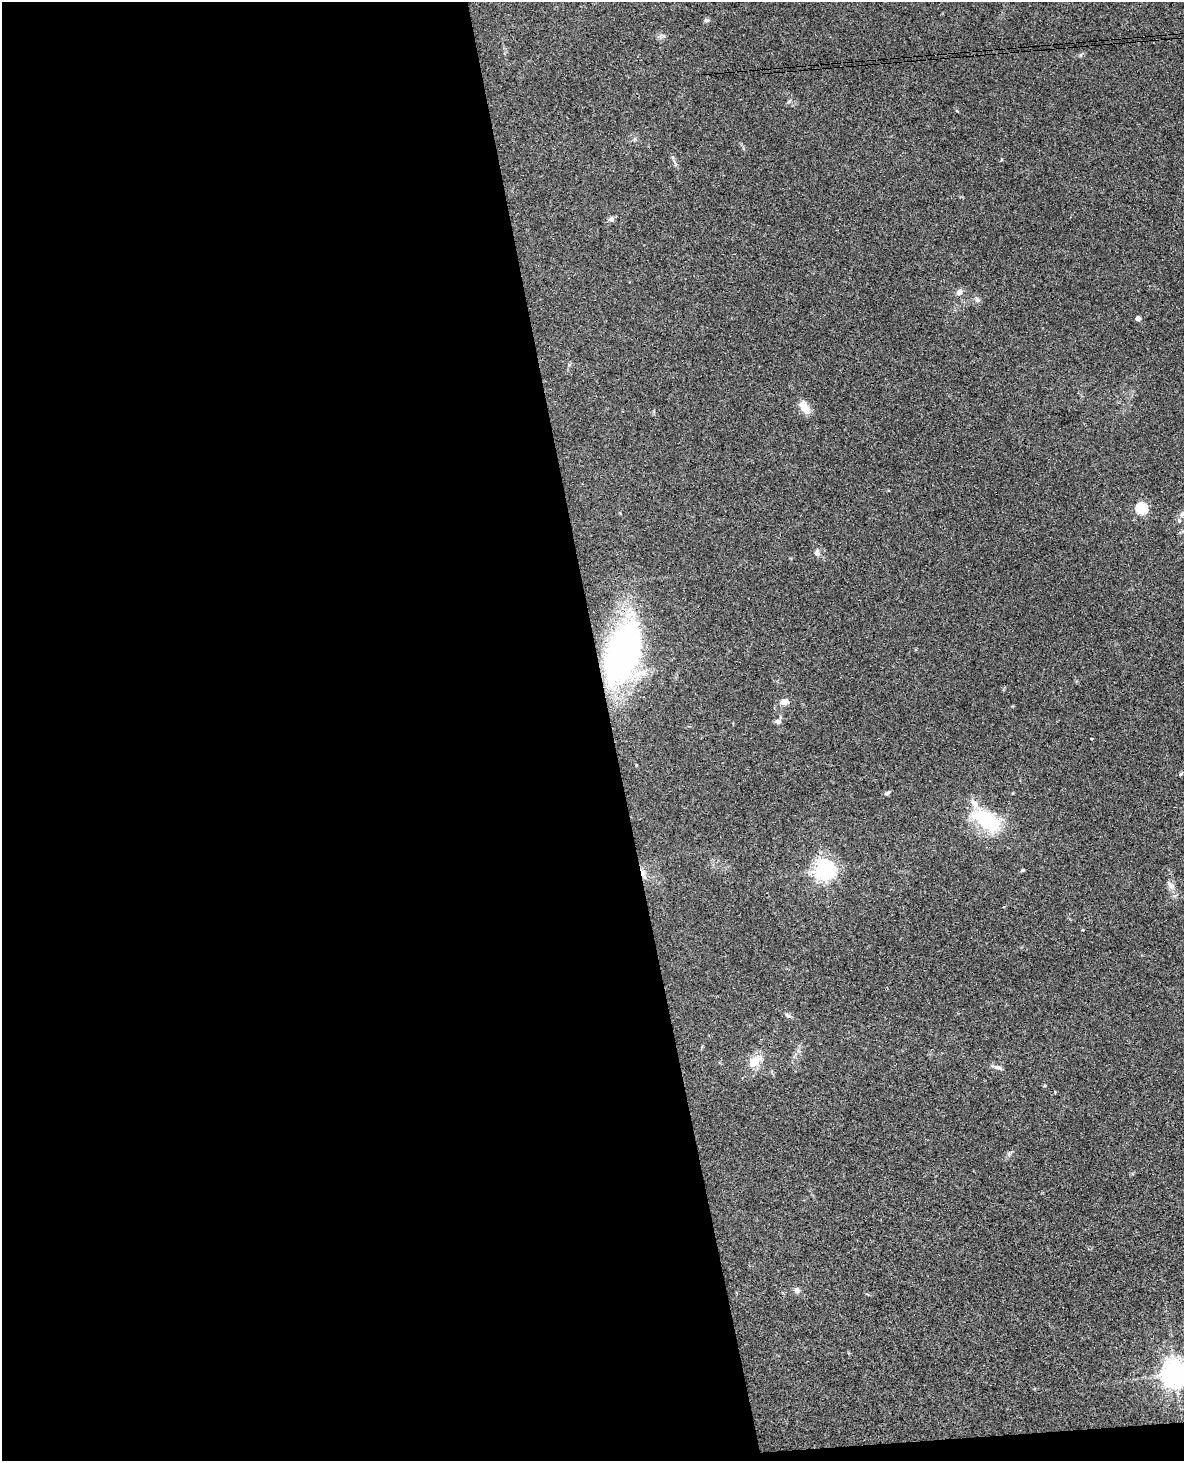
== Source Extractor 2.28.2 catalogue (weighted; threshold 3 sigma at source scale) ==
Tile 9 of 4 x 3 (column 1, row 3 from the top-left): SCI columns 59-1240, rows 254-1712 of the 4843 x 4777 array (HDU 1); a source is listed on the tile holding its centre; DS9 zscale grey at full resolution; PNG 1186 x 1463 px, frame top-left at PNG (2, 2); no overlay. Shown black and unused: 52% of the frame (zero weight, under 3 of 4 exposures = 6% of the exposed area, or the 3 px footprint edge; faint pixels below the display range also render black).
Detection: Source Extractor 2.28.2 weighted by HDU 2 'WHT'; one run over the whole footprint, this tile lists its part. Background 0.0648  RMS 0.0049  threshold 0.0219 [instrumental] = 3 sigma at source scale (4.5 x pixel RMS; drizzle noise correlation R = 1.50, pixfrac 1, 0.05/0.05 arcsec/px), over >= 5 px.
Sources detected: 31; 1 inside a brighter object's white glare — not listed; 1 inside a brighter listed object's ellipse — not listed separately; the other 29 listed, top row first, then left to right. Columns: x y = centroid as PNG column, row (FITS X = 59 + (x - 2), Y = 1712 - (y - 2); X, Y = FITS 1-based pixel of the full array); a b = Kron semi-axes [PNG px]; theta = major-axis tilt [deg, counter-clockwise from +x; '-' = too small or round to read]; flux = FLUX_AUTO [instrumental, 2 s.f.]
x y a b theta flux
707 20 8 5 1 0.93
659 36 7 4 0 1.1
611 219 8 7 - 1.5
959 292 8 7 - 2.2
977 300 8 6 -56 1.4
1138 318 4 4 - 2.5
804 407 19 10 -56 5.2
1141 508 5 5 - 44
1182 514 7 5 45 1.2
1179 520 6 5 - 1.1
817 552 9 7 79 1.9
623 653 48 24 74 210
784 702 11 8 14 3.3
778 721 12 7 59 2
1091 738 3 2 - 0.49
1180 774 5 4 - 0.56
887 793 7 5 28 1
1013 793 3 3 - 0.38
988 821 42 23 -32 29
824 870 7 7 - 300
1023 870 5 4 - 0.65
643 873 10 6 -86 2.3
1171 885 13 7 -65 2.7
1083 930 3 3 - 0.4
787 1015 8 5 -19 1.2
755 1061 23 13 42 7.9
998 1067 11 6 -19 2
797 1291 8 7 - 1.8
1175 1374 9 9 - 590
Overlapping masked pixels (flux is a lower limit): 1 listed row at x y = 643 873
Isophote crosses this tile's border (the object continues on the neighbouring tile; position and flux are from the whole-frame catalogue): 1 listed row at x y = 1175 1374